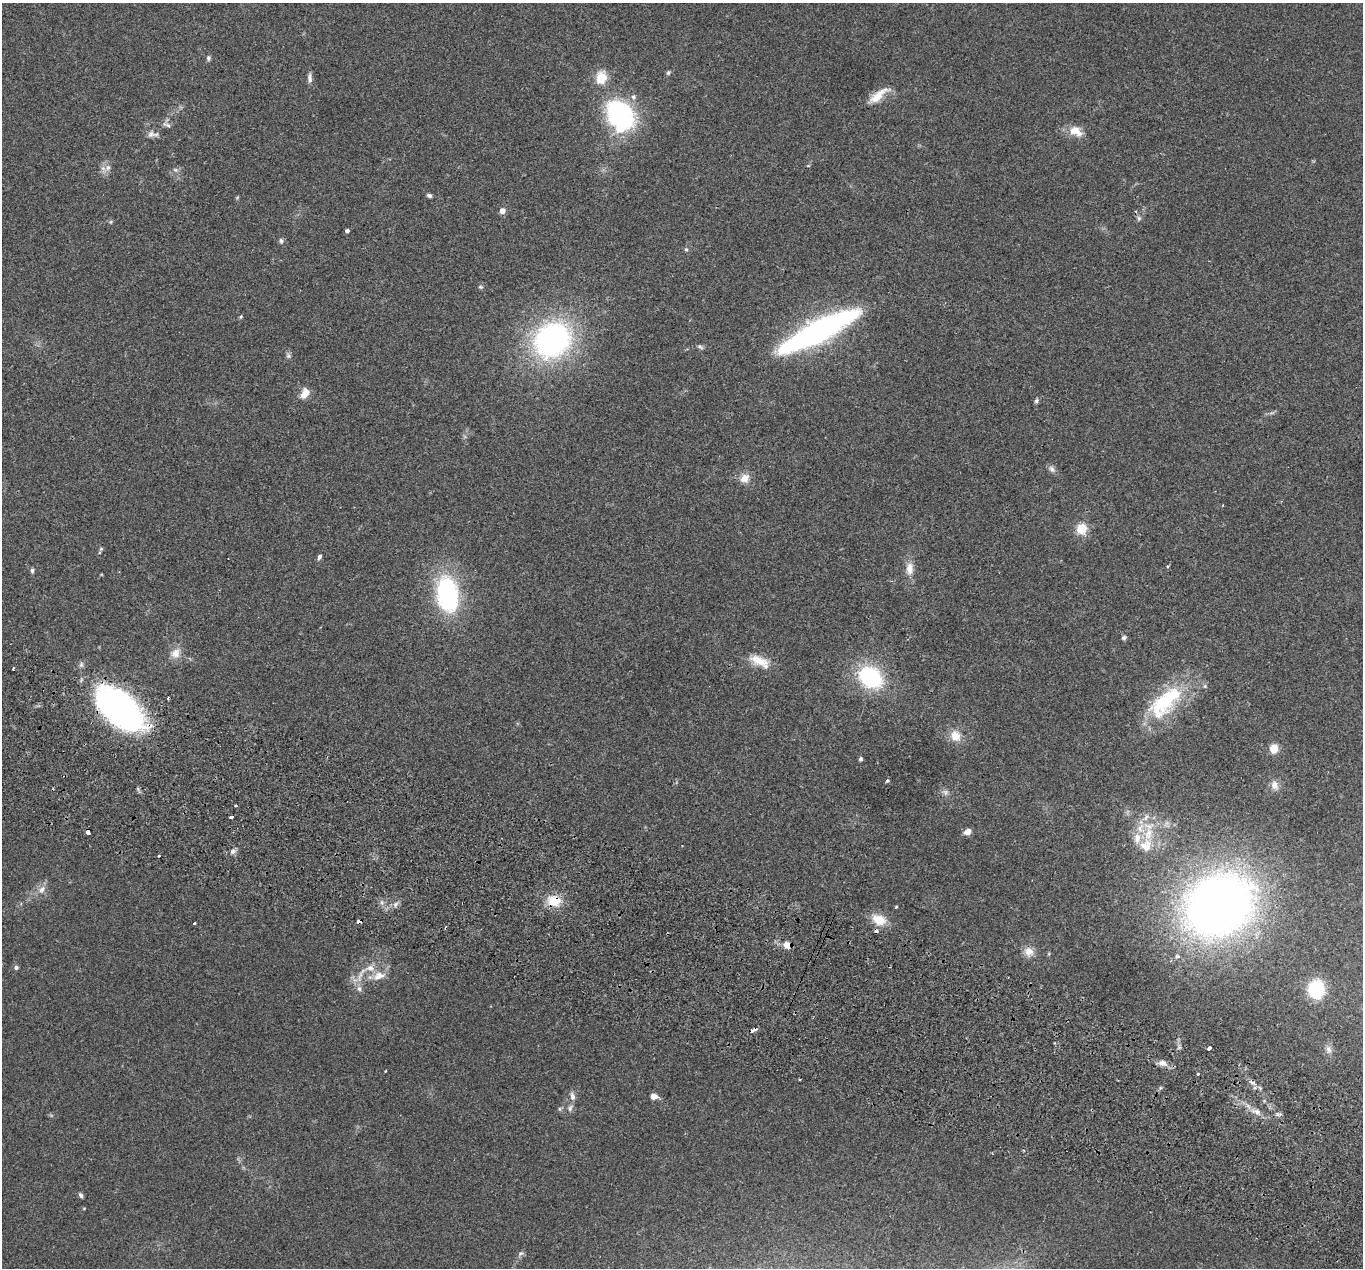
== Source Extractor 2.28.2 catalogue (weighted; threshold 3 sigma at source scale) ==
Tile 6 of 4 x 4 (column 2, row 2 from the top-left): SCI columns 1388-2748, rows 2722-3987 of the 5499 x 5574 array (HDU 1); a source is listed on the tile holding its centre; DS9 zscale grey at full resolution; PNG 1365 x 1270 px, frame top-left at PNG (2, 3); no overlay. Shown black and unused: <1% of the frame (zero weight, under 2 of 3 exposures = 3% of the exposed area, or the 3 px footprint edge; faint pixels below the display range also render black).
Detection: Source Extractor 2.28.2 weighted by HDU 2 'WHT'; one run over the whole footprint, this tile lists its part. Background 0.0941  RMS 0.0088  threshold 0.0396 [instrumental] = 3 sigma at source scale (4.5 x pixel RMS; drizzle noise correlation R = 1.50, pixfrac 1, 0.05/0.05 arcsec/px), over >= 5 px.
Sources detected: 97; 1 too faint to see at this stretch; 1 inside a brighter object's white glare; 2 cosmic-ray / hot-pixel residue — not listed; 7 inside a brighter listed object's ellipse — not listed separately; the other 86 listed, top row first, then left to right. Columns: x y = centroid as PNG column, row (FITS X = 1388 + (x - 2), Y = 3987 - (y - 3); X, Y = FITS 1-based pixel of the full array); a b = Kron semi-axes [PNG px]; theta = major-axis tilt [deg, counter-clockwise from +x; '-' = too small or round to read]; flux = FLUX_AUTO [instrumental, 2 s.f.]
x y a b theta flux
208 58 7 5 90 1.9
668 73 7 5 59 1.5
310 78 13 6 89 3.3
601 78 19 14 80 15
878 95 30 9 37 14
620 115 32 24 -57 120
167 125 13 5 -27 2.9
1075 131 18 11 -28 12
151 134 11 10 - 4.6
808 166 5 3 - 0.72
108 168 11 8 43 5.1
175 170 8 5 -19 1.9
429 195 6 5 - 1.9
237 198 6 3 20 0.88
502 211 5 4 - 8.3
1139 218 7 5 -69 2
111 222 6 5 - 1.3
347 231 4 3 - 2.7
281 241 7 6 - 2.1
686 249 6 5 - 1.6
480 287 6 4 -19 1.4
241 317 6 4 68 1.1
823 328 68 22 25 230
552 340 38 31 39 210
700 347 9 5 -36 1.9
288 355 9 6 -67 2.2
305 393 13 9 61 8.1
1036 401 7 5 61 1.7
1052 469 12 7 -42 3.3
744 478 13 11 32 8.3
1081 529 11 10 - 16
101 549 6 4 45 1.1
319 557 7 5 70 2.4
910 569 19 11 88 9.4
32 571 7 5 89 1.8
447 594 42 25 -81 100
1124 638 6 5 - 1.8
175 653 16 12 48 9.3
759 661 27 12 -17 16
13 668 3 3 - 2.2
870 677 20 15 -36 98
168 698 3 3 - 1.5
1165 702 56 26 44 70
121 709 49 26 -40 320
955 736 16 13 -57 12
1274 748 9 8 - 11
861 759 5 5 - 1.6
887 781 3 3 - 3
1275 785 13 9 -71 6.4
945 792 10 8 -18 3.4
236 806 3 3 - 2
231 817 4 3 - 11
88 832 5 4 - 9.7
967 832 7 6 - 5.6
1148 834 22 13 78 21
233 851 7 6 - 3.4
158 856 3 3 - 2.3
42 889 12 8 60 5.8
554 901 18 14 -12 18
395 904 9 6 53 3.2
1219 905 57 47 32 800
896 906 3 3 - 0.97
879 920 18 13 -25 15
359 921 5 3 - 6.9
194 923 3 3 - 1.4
787 945 10 8 -26 7.2
1029 952 13 12 - 8.3
1177 956 5 5 - 3
16 967 6 6 - 1.9
361 975 28 6 63 8.8
379 976 19 11 20 11
1316 989 15 14 - 48
753 1030 7 3 26 6.1
1209 1048 4 3 - 15
1328 1049 11 8 -80 4.3
1163 1063 12 8 -13 5.7
1198 1074 3 3 - 3.5
799 1079 2 2 - 0.98
1252 1083 11 5 -30 3.4
1160 1088 6 4 72 1.3
572 1096 12 6 -80 4.1
654 1096 9 7 2 4.5
570 1108 10 7 69 3.1
1257 1112 12 7 -14 5.7
81 1195 6 4 -57 2.2
521 1253 9 5 15 2
Overlapping masked pixels (flux is a lower limit): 7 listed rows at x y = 1139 218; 121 709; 88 832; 554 901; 359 921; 787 945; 753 1030